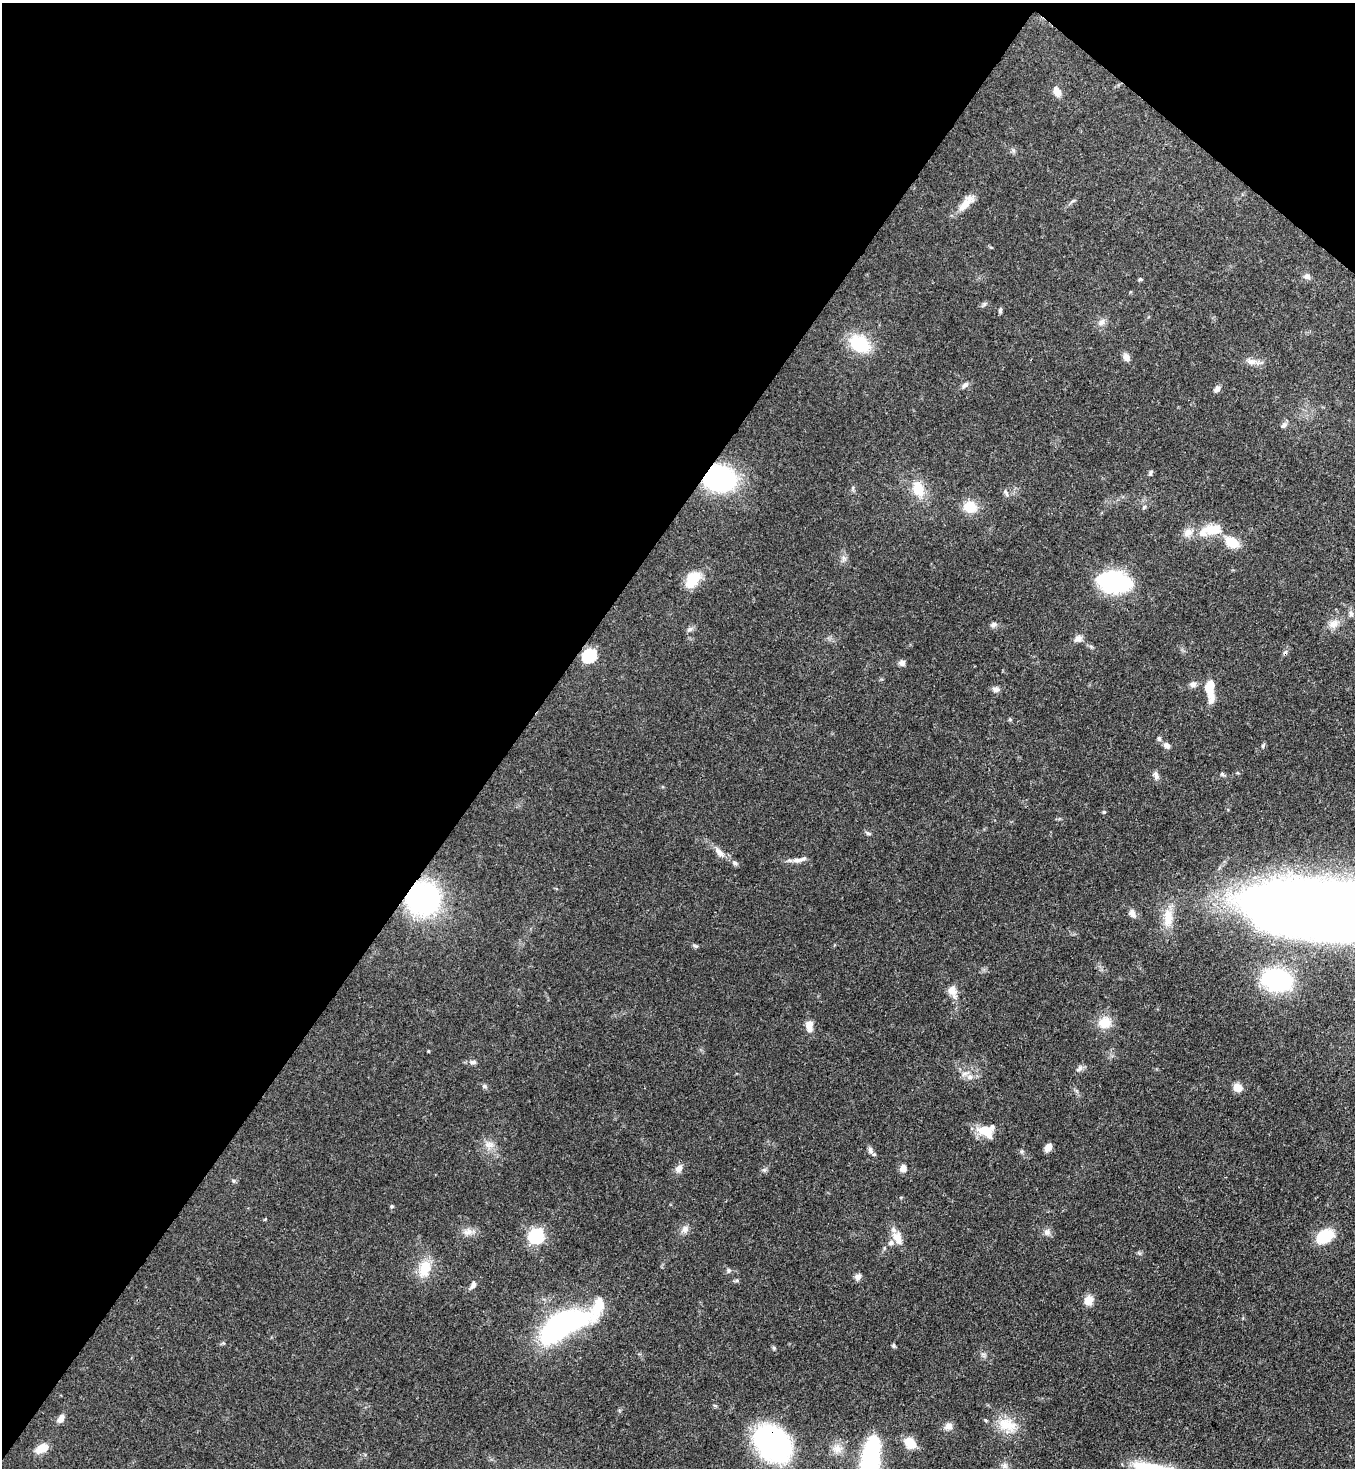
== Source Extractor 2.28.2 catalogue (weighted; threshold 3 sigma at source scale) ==
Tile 2 of 4 x 4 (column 2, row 1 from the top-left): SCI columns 1579-2931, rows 4455-5920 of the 6002 x 5979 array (HDU 1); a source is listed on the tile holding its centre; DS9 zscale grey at full resolution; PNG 1357 x 1470 px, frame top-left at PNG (2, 3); no overlay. Shown black and unused: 40% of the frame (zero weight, under 3 of 4 exposures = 7% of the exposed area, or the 3 px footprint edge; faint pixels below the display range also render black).
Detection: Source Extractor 2.28.2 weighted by HDU 2 'WHT'; one run over the whole footprint, this tile lists its part. Background 0.0889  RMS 0.0039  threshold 0.0176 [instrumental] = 3 sigma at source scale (4.5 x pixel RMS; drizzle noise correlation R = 1.50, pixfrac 1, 0.05/0.05 arcsec/px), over >= 5 px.
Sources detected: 96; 1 inside a brighter object's white glare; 1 cosmic-ray / hot-pixel residue — not listed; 3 inside a brighter listed object's ellipse — not listed separately; the other 91 listed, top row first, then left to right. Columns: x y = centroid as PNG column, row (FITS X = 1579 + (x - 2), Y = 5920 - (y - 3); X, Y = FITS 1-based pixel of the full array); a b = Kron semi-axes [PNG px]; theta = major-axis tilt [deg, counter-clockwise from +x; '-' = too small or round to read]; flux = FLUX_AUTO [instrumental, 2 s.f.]
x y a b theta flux
1057 91 13 8 -68 2.8
966 203 28 9 49 5.2
1307 276 9 8 - 1.4
1140 279 5 4 - 0.54
1000 310 7 4 82 0.79
1101 322 11 7 43 1.9
860 344 24 17 -31 17
1126 357 10 7 -72 1.8
1251 361 14 8 -2 2.6
965 385 10 6 40 1.3
1217 389 9 6 54 1.5
1284 425 8 6 47 1.3
1150 473 8 4 72 0.66
719 478 23 19 -8 65
918 489 22 14 -72 8.5
1006 492 12 5 -62 0.97
970 507 16 14 -21 7.1
1144 507 6 4 46 0.56
1213 529 28 14 7 9.8
1232 542 13 9 -29 8.9
692 580 18 13 58 9.9
1114 582 19 11 -9 110
1351 614 8 6 -75 1
993 624 9 6 26 1.2
1334 624 13 10 31 3.1
690 629 8 6 31 1.2
1078 639 11 8 29 2
589 656 7 6 - 49
902 663 8 7 - 1.5
1193 684 9 8 - 1.5
1210 685 32 11 -85 6.8
996 689 9 7 2 1.6
1010 719 5 4 - 0.49
1159 738 6 6 - 0.84
1167 745 8 6 -38 1.7
1263 746 6 4 89 0.52
1222 774 6 5 - 0.65
1156 776 11 7 -71 1.6
1104 812 5 4 - 0.46
868 833 7 5 -19 0.73
719 852 15 7 -48 2.7
797 860 15 7 4 2.4
735 863 8 5 -17 0.9
423 898 27 26 - 75
1345 911 130 34 -4 1700
1132 913 12 7 -63 1.9
1168 918 27 13 88 7.8
695 946 9 4 -21 0.68
1277 980 25 17 -10 40
952 991 16 10 -68 3.8
1105 1023 16 14 12 6.8
809 1026 13 8 -83 3.8
428 1051 3 3 - 0.34
473 1062 9 6 0 1.1
1079 1068 12 5 43 1.2
970 1077 8 7 - 1.7
484 1086 8 5 -28 0.84
1238 1088 11 9 -31 3.5
986 1131 20 14 -9 7.5
489 1145 13 8 -8 2.6
1048 1147 8 6 56 2.9
870 1150 10 6 -88 1.3
679 1168 11 8 49 2.1
903 1168 7 6 - 2.7
764 1170 5 5 - 0.73
233 1180 6 4 -19 0.55
392 1206 4 3 - 0.59
685 1229 11 8 82 1.9
468 1232 14 8 13 2.6
1047 1232 10 8 79 1.7
536 1236 7 6 - 82
1325 1236 17 11 29 15
897 1238 16 10 -71 4.8
425 1268 24 14 72 8.4
728 1270 7 6 - 0.88
858 1277 9 8 - 1.5
737 1280 6 4 17 0.65
473 1285 11 6 66 1.3
1089 1300 12 11 - 3.4
598 1306 50 15 52 18
558 1328 35 18 42 83
894 1345 6 4 -72 0.6
61 1419 10 7 59 2.2
1007 1425 27 17 -22 9.7
949 1426 10 9 - 2.2
910 1443 11 8 -44 8.2
772 1444 39 28 -44 72
42 1448 14 8 25 6
837 1449 12 11 - 3.6
870 1461 43 13 83 82
1004 1466 8 7 - 1.4
Overlapping masked pixels (flux is a lower limit): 4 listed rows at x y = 719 478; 423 898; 1345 911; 772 1444
Isophote crosses this tile's border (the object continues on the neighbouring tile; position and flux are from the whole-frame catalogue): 2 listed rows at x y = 1345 911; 870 1461
Unlisted compact peaks at least as high as the median listed source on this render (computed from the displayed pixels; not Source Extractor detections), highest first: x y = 774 1348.